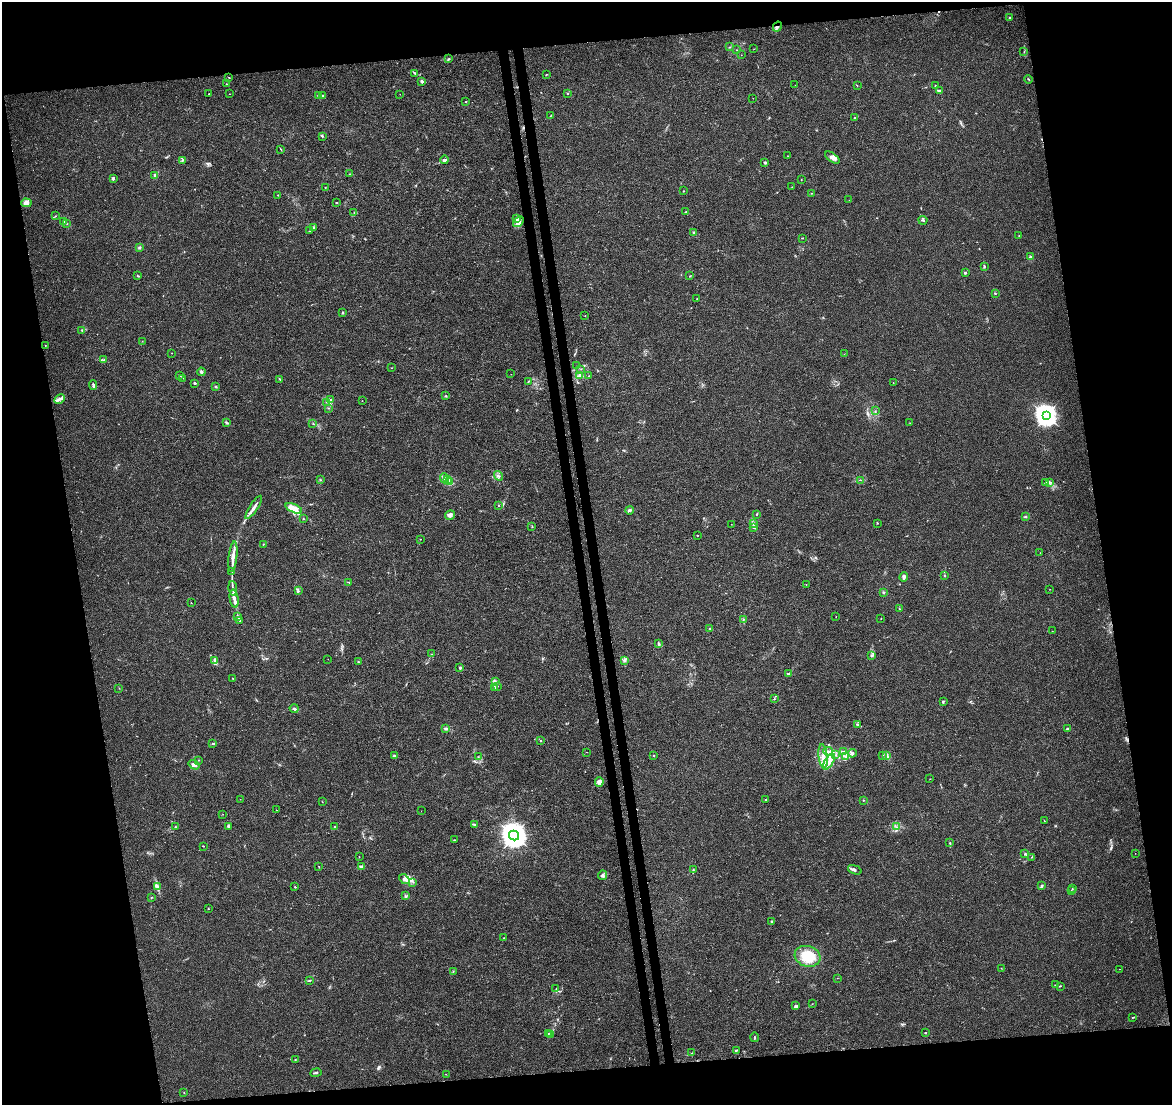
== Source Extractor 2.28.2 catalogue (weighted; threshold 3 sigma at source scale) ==
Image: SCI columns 57-4734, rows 68-4478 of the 4791 x 4502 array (HDU 1 of 3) = the unmasked area's bounding box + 8 px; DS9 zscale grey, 4 x 4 block average (1 PNG px = mean of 4 x 4 image px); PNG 1174 x 1107 px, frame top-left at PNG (2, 2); each listed source drawn as its Kron ellipse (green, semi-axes under 4 px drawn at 4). Shown black and unused: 21% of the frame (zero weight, under 3 of 4 exposures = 5% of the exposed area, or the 3 px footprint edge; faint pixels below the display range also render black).
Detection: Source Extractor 2.28.2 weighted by HDU 2 'WHT'. Background 0.00476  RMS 0.003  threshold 0.0135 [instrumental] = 3 sigma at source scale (4.5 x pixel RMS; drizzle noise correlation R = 1.50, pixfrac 1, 0.0396/0.0396 arcsec/px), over >= 5 px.
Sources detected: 277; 1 too faint to see at this stretch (4 x 4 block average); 3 cosmic-ray / hot-pixel residue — neither listed nor drawn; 5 coinciding with a brighter row at this scale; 22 inside a brighter listed object's ellipse — not listed separately; the other 246 listed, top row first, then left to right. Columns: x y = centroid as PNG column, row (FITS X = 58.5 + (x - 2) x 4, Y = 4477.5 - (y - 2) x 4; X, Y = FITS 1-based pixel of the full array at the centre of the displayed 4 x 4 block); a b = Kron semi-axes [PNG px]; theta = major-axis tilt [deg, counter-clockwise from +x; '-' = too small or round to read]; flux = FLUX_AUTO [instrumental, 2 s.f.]
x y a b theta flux
1010 17 2 2 - 1.2
777 27 5 3 - 5.2
730 47 2 2 - 0.46
754 49 2 2 - 0.44
736 50 2 2 - 0.64
1024 52 2 2 - 0.76
741 55 2 2 - 0.3
449 59 3 2 - 1.8
415 73 3 2 - 1.6
546 75 2 2 - 0.62
229 77 2 2 - 0.84
1028 79 4 2 - 0.99
422 81 2 2 - 5
226 84 2 2 - 0.51
795 85 2 2 - 0.46
857 86 2 2 - 0.4
935 86 2 2 - 0.52
939 91 3 2 - 2.3
567 93 2 2 - 0.99
209 94 2 2 - 1.5
230 94 2 2 - 0.41
400 94 2 2 - 0.35
319 95 3 2 - 1.9
322 95 3 2 - 1.7
753 98 2 2 - 0.41
466 101 2 2 - 1
550 116 3 2 - 1
855 118 2 2 - 1.5
322 136 3 2 - 1.3
281 150 3 2 - 0.96
788 156 2 2 - 0.46
832 158 8 2 -36 7.6
182 160 3 2 - 1.4
444 160 4 2 - 3.8
765 162 3 2 - 2.7
349 174 2 2 - 0.74
155 176 3 2 - 1.7
113 178 4 2 - 1.7
801 180 2 2 - 0.59
325 187 2 2 - 0.61
792 187 2 2 - 0.38
683 191 2 2 - 0.6
811 193 2 2 - 0.59
278 195 2 2 - 0.54
849 200 2 2 - 0.31
26 203 5 4 - 11
336 203 2 2 - 1.4
685 212 2 2 - 1
354 213 2 2 - 0.95
56 216 2 2 - 0.78
516 219 2 2 - 0.63
923 220 4 2 - 2.5
64 221 2 2 - 0.67
519 222 6 3 47 5.3
67 224 2 2 - 0.44
313 228 3 2 - 4.4
310 231 2 2 - 0.66
694 232 3 2 - 1.8
1019 236 2 2 - 0.68
802 238 2 2 - 1.1
139 247 3 2 - 2.2
1030 257 2 2 - 12
984 266 3 2 - 1.9
965 273 2 2 - 6.1
138 276 4 2 - 1.4
690 276 2 2 - 0.73
995 294 2 2 - 0.81
697 299 2 2 - 0.58
343 312 3 2 - 1.6
585 316 2 2 - 0.47
82 330 3 2 - 1.3
142 341 2 2 - 0.54
45 345 2 2 - 0.6
172 353 2 2 - 0.75
844 354 2 2 - 0.35
104 360 3 2 - 1.9
577 366 2 2 - 0.42
392 368 2 2 - 0.59
581 369 2 2 - 0.55
201 372 4 2 - 4.3
511 374 2 2 - 0.46
179 375 3 2 - 1.4
579 376 3 2 - 2.3
589 376 2 2 - 0.48
183 378 2 2 - 0.99
280 379 4 2 - 1.2
528 381 2 2 - 0.58
893 382 2 2 - 0.49
195 383 2 2 - 2.8
93 385 5 2 - 2.8
216 387 2 2 - 1.3
446 396 2 2 - 1.6
59 399 5 3 - 5.7
331 400 2 2 - 1
362 401 2 2 - 0.36
326 402 2 2 - 0.43
329 408 2 2 - 0.49
875 411 2 2 - 0.91
1046 416 4 3 - 1200
226 422 4 2 - 1.8
910 423 2 2 - 0.41
313 424 2 2 - 0.66
498 476 5 2 - 2.1
444 478 5 2 - 3.3
321 480 2 2 - 0.56
447 480 3 3 - 3.4
861 480 2 2 - 0.48
450 482 3 2 - 3.1
1046 483 4 2 - 2.2
1049 483 2 2 - 1.5
499 506 2 2 - 0.77
254 507 14 3 56 11
294 508 9 4 -23 32
630 510 4 2 - 2.7
757 514 2 2 - 1.8
450 515 5 4 - 6.4
1025 517 2 2 - 0.97
303 519 2 2 - 0.77
877 523 2 2 - 0.63
731 524 2 2 - 0.34
753 524 3 2 - 2.1
532 527 2 2 - 0.9
753 527 3 2 - 1.5
697 535 2 2 - 0.89
420 539 2 2 - 0.65
263 544 2 2 - 0.91
1040 553 2 2 - 0.31
233 556 15 3 84 15
232 571 2 2 - 0.6
944 576 3 2 - 0.67
904 577 4 3 - 4.3
349 582 3 2 - 0.77
806 584 2 2 - 0.66
233 589 7 2 -82 4.5
1050 589 2 2 - 0.39
298 591 2 2 - 1.5
883 592 3 2 - 1.3
234 599 9 3 -81 9.9
191 603 2 2 - 0.73
899 609 2 2 - 0.84
238 616 4 2 - 2
836 617 2 2 - 0.46
881 619 2 2 - 0.5
240 620 2 2 - 1.5
743 620 4 2 - 1.3
710 629 3 2 - 3.2
1052 631 2 2 - 0.35
658 643 3 2 - 1.6
432 654 2 2 - 0.57
872 655 3 2 - 1.7
328 659 2 2 - 0.34
215 661 3 2 - 2.8
624 661 2 2 - 1.1
358 662 2 2 - 1
460 668 2 2 - 2.5
788 674 2 2 - 1.2
233 678 2 2 - 1.1
495 682 3 2 - 2
498 686 2 2 - 0.53
495 687 3 2 - 1.7
119 688 2 2 - 0.5
774 699 2 2 - 0.99
943 701 3 2 - 1.2
294 709 4 3 - 3.3
857 724 3 2 - 1.8
446 729 4 2 - 2.3
1067 729 2 2 - 4.3
541 741 2 2 - 3
213 744 4 2 - 1.9
828 751 5 2 - 3.5
843 751 3 2 - 1.5
587 752 2 2 - 0.46
852 753 4 3 - 3.3
654 755 2 2 - 2.4
836 755 2 2 - 0.77
882 755 2 2 - 0.6
394 756 3 3 - 2
823 756 12 4 -85 13
887 756 2 2 - 1.8
478 757 2 2 - 0.61
846 757 3 2 - 1.4
199 760 2 2 - 0.52
829 762 9 4 57 10
194 765 6 2 -33 4.6
930 779 2 2 - 0.65
599 782 5 3 - 4.4
240 799 2 2 - 0.33
766 800 3 2 - 1.2
863 800 2 2 - 0.96
322 802 2 2 - 0.52
276 810 2 2 - 0.54
421 811 2 2 - 0.36
223 814 2 2 - 0.35
1044 820 2 2 - 0.51
474 825 4 2 - 2.4
228 826 2 2 - 8.4
175 827 2 2 - 1.5
335 827 2 2 - 1
896 827 2 2 - 0.65
514 836 5 4 - 2100
455 840 2 2 - 0.69
949 843 2 2 - 1
203 846 2 2 - 0.8
1135 853 2 2 - 0.33
1025 854 3 2 - 1.4
359 857 2 2 - 0.58
1031 857 2 2 - 0.69
319 866 2 2 - 0.73
362 866 4 2 - 2.4
693 870 4 2 - 2
855 870 7 3 -21 4.9
602 875 5 4 - 4
404 879 6 4 -43 6.6
413 882 2 2 - 0.63
1042 886 4 2 - 2
157 887 3 2 - 2.4
295 887 2 2 - 0.98
1072 889 2 2 - 0.62
1071 891 2 2 - 1.1
405 896 4 2 - 2.3
151 898 2 2 - 0.69
208 909 2 2 - 1.2
771 921 3 2 - 1.5
504 938 2 2 - 0.83
807 956 13 10 -17 43
1001 968 2 2 - 0.56
1119 969 2 2 - 0.59
453 972 2 2 - 0.72
837 978 2 2 - 0.28
309 980 4 2 - 1.5
1056 985 2 2 - 1
1060 986 3 2 - 1.1
556 989 3 2 - 0.73
812 1004 2 2 - 0.4
795 1005 2 2 - 0.82
1132 1018 2 2 - 1
925 1033 2 2 - 1.3
548 1034 2 2 - 0.77
550 1034 2 2 - 0.86
754 1037 5 2 - 2.1
736 1050 3 2 - 2
692 1053 4 2 - 1.4
295 1059 2 2 - 0.61
316 1073 5 2 - 2.4
446 1074 2 2 - 0.58
184 1092 2 2 - 0.71
Overlapping masked pixels (flux is a lower limit): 1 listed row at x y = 777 27
Diffuse or blended objects may show on this block-average render without a row.